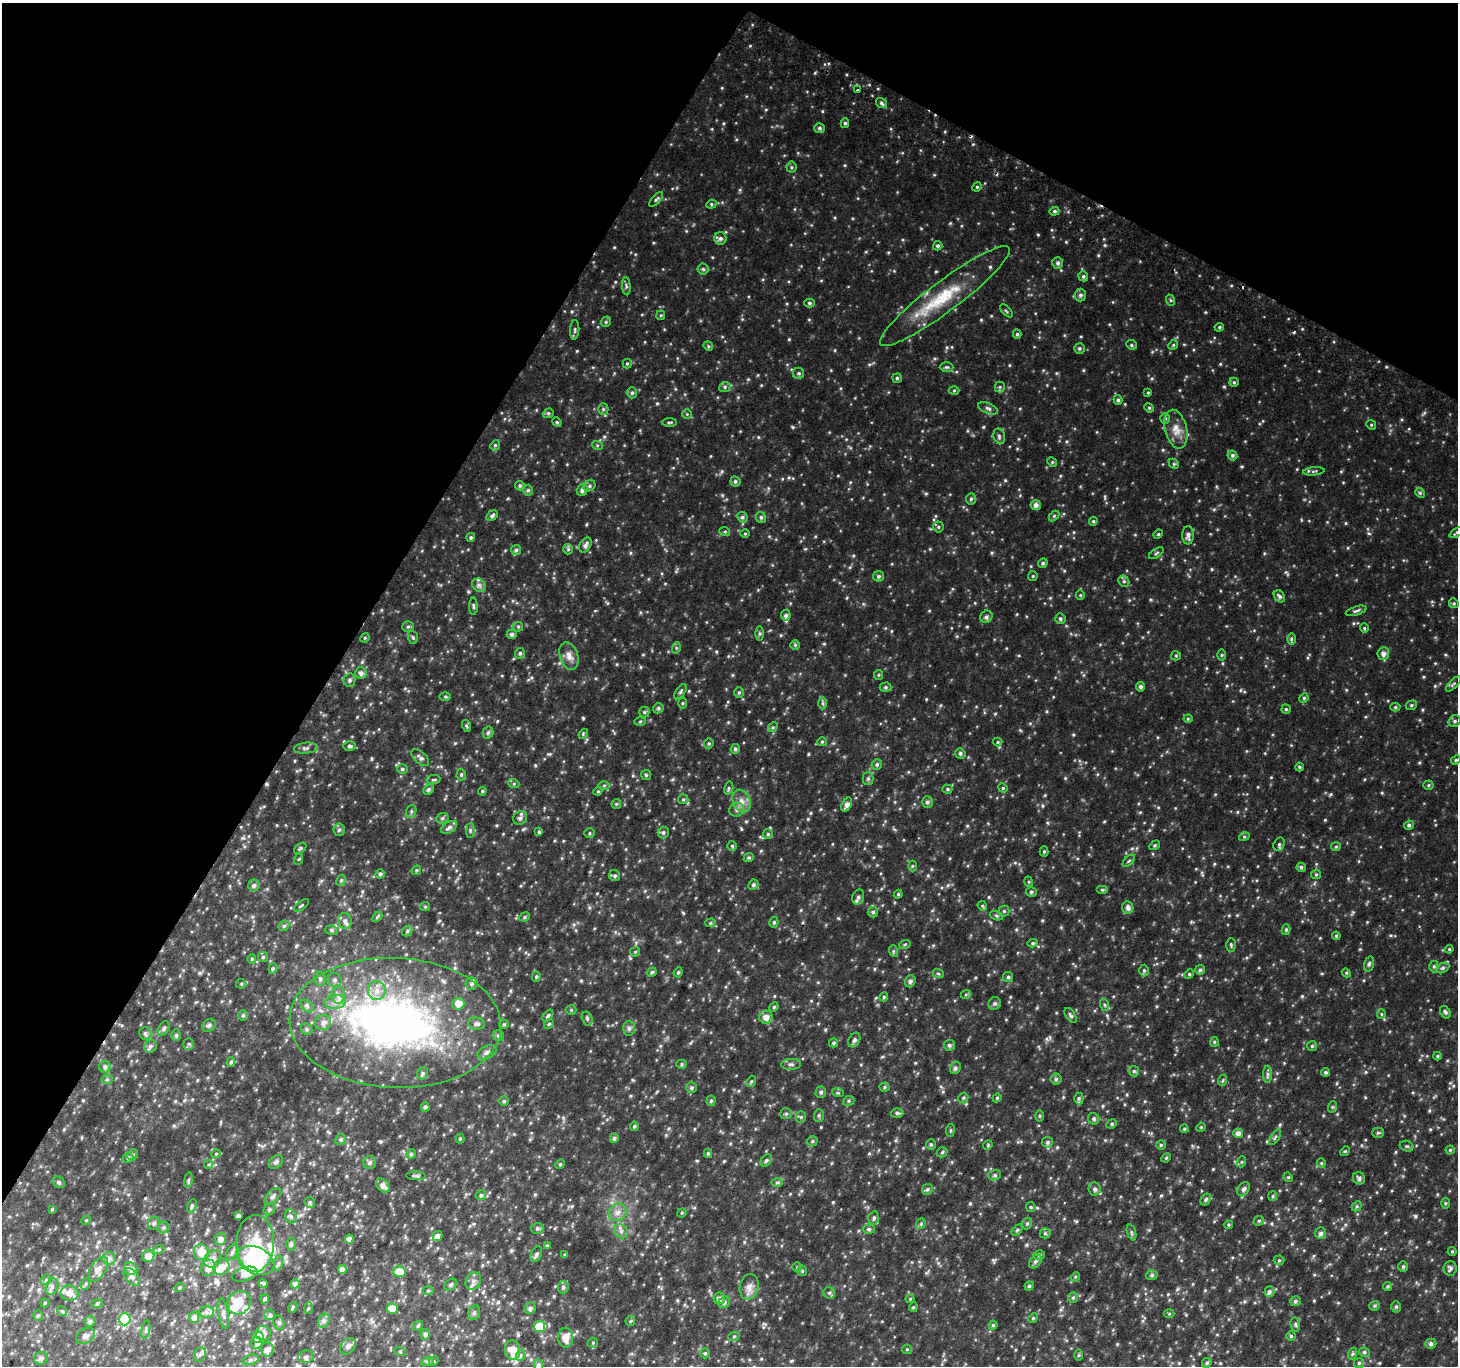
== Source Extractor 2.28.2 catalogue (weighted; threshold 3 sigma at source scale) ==
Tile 2 of 4 x 4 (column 2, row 1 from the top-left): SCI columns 1486-2941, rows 4391-5754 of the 5875 x 5986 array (HDU 1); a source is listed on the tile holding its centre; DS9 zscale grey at full resolution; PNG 1460 x 1368 px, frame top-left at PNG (2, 3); each listed source drawn as its Kron ellipse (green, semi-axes under 4 px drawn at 4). Shown black and unused: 30% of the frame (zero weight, under 2 of 3 exposures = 2% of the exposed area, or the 3 px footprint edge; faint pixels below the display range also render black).
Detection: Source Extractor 2.28.2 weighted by HDU 2 'WHT'; one run over the whole footprint, this tile lists its part. Background 0.096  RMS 0.02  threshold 0.0908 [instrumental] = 3 sigma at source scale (4.5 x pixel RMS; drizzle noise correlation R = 1.50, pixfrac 1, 0.0396/0.0396 arcsec/px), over >= 5 px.
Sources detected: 600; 4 inside a brighter object's white glare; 3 cosmic-ray / hot-pixel residue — neither listed nor drawn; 14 inside a brighter listed object's ellipse — not listed separately; of the other 579, all 500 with FLUX_AUTO >= 1.96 (the completeness limit of this list) listed and drawn (79 fainter detections not listed), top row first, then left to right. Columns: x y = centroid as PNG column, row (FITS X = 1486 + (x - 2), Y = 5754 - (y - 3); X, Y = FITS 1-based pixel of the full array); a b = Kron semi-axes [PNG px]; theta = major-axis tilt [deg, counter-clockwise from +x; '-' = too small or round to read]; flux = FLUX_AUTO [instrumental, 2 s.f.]
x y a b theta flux
858 90 3 3 - 8.4
881 103 6 4 -35 4
845 123 5 4 - 3.1
819 128 5 5 - 4.1
791 167 5 5 - 3
977 187 5 4 - 2.3
656 199 9 4 49 3.4
711 204 5 4 - 2.7
1054 211 5 4 - 3.6
720 238 6 6 - 5.4
938 246 5 4 - 4
1058 263 6 5 - 4.5
703 269 5 5 - 3.7
1083 276 5 4 - 3.4
626 286 9 3 -85 3.3
1080 295 6 5 - 5.1
945 296 80 15 37 95
1170 300 6 3 -70 2.2
809 303 5 4 - 3.7
1006 311 8 3 -45 2.1
661 315 5 4 - 2.2
606 322 5 4 - 2.9
1219 327 5 4 - 2.4
575 330 9 4 86 3.6
1017 334 4 4 - 3.1
1131 345 5 4 - 2.9
1173 345 5 4 - 2.4
708 346 5 4 - 2.4
1079 348 5 5 - 3.3
627 363 5 4 - 2.3
946 367 7 5 0 3.1
799 373 5 5 - 4
897 378 5 5 - 3
1234 382 5 4 - 2.6
725 387 6 5 - 3.6
1000 387 5 5 - 2.7
954 390 5 3 - 2.1
632 393 5 5 - 3.6
1148 393 4 4 - 2
1118 400 5 4 - 3.5
988 408 10 5 -22 5.1
1149 408 5 4 - 2.6
603 409 5 5 - 3
548 413 6 4 21 3
687 414 4 4 - 2
1165 418 5 4 - 2.9
557 422 5 4 - 2.4
669 422 7 3 1 2.7
1371 425 5 4 - 2.3
1176 429 20 11 -76 22
999 436 8 5 -75 4.3
495 445 5 4 - 2.8
597 445 5 3 - 2.2
1232 455 5 4 - 3.7
1052 462 5 4 - 2.4
1174 464 6 4 -45 2.5
1314 471 11 3 5 3.1
735 481 5 5 - 3.5
520 486 5 4 - 3.9
589 486 6 5 - 3.8
528 490 5 5 - 3.7
582 490 6 5 - 6.4
1420 493 5 4 - 2.5
971 499 6 5 - 3.5
1036 505 5 5 - 7.6
492 516 6 4 34 4.4
1054 516 6 4 45 2.5
742 517 5 5 - 4.3
761 517 5 5 - 3.9
1093 521 4 4 - 2.5
938 527 5 5 - 2.9
725 532 5 3 - 2.2
1457 533 8 4 32 3
745 534 5 3 - 2
1158 534 5 4 - 2.5
1188 535 9 5 -90 7.4
471 537 4 4 - 3.4
585 545 8 5 59 7.1
568 549 5 5 - 3
516 550 5 5 - 3.7
1156 553 8 3 34 2.7
1043 563 5 4 - 3.9
879 576 5 5 - 4.3
1033 576 5 4 - 2.1
1124 581 6 5 - 3.4
479 585 7 6 - 5
1080 595 5 4 - 2.3
1279 596 6 5 - 4.3
1454 603 5 4 - 2.7
473 606 8 3 -89 3.1
1356 611 11 4 17 4.1
786 615 5 5 - 5.6
986 617 6 5 - 4.7
1060 619 5 5 - 3.8
408 627 6 5 - 3.1
518 627 5 5 - 2.4
1364 628 5 4 - 2.4
512 634 5 5 - 5.1
760 634 7 4 -90 3
413 637 6 5 - 3.1
365 638 5 4 - 2.3
1291 639 6 4 89 2.9
795 645 5 5 - 2.6
676 648 6 4 73 2.5
520 653 5 5 - 3.9
1383 654 6 5 - 8.3
1222 655 5 3 - 2.3
569 656 14 9 -71 13
1176 656 5 4 - 2.4
361 673 5 5 - 7.2
878 675 5 4 - 2.4
350 680 6 6 - 4.2
1453 684 10 3 46 3.1
885 687 6 4 1 3.2
1141 687 4 4 - 4
680 692 9 4 55 3.5
739 693 5 5 - 3
445 696 6 4 0 2.1
1304 698 5 4 - 2.7
682 703 5 3 - 2.1
823 703 6 4 -89 3
1411 705 6 4 21 3.1
1395 707 5 4 - 3.1
658 708 5 5 - 2.9
1286 709 5 5 - 2.5
644 712 5 5 - 3.1
1188 719 4 4 - 2.2
640 721 5 4 - 2
1455 721 6 5 - 3.9
467 726 6 4 -70 2.6
773 727 5 4 - 2.8
488 733 6 5 - 4.8
583 734 5 4 - 2.1
822 742 5 4 - 2.4
998 742 5 4 - 2.4
709 744 5 4 - 3
349 746 6 4 -2 3.6
306 748 12 5 5 5.6
735 749 5 4 - 3.8
960 753 5 5 - 3.9
420 758 10 5 -42 5.9
1456 760 5 4 - 2.6
877 764 6 5 - 3.8
1299 767 4 4 - 2.3
402 769 5 4 - 3
461 774 6 4 88 3.2
646 775 5 5 - 2.6
868 779 6 5 - 3.7
433 780 7 4 6 2.8
514 784 5 3 - 2.2
604 785 6 4 2 2.3
1428 785 5 4 - 2.7
729 788 6 4 76 3.1
1003 788 5 4 - 2.4
429 789 6 5 - 4.4
947 789 5 4 - 2.6
482 791 4 3 - 2.2
598 791 4 3 - 2
683 799 5 5 - 2.8
742 801 12 8 -66 14
927 802 6 5 - 5
616 804 5 4 - 2.3
847 805 8 4 62 8.8
737 810 7 7 - 6
411 811 6 5 - 3.4
442 818 6 5 - 3.6
520 818 7 6 - 5.6
1409 825 5 4 - 3.9
449 827 9 5 27 6.6
339 830 6 5 - 4
470 831 7 4 90 3.1
539 832 4 4 - 3.9
663 832 6 5 - 4.2
589 833 5 5 - 2.9
768 834 5 4 - 2.5
1244 837 5 3 - 2
1279 844 7 5 71 3.7
1155 845 5 3 - 2.3
732 846 5 5 - 2.8
1336 847 5 4 - 2.2
300 848 7 4 39 3
1044 851 5 4 - 2.4
749 858 5 4 - 2.6
299 859 6 3 70 2.1
1129 861 7 3 45 2.3
912 866 5 3 - 2
1301 867 5 4 - 3.9
416 870 5 4 - 2.8
380 874 5 4 - 4.8
1316 874 5 4 - 2.3
615 876 6 5 - 4
341 880 6 4 65 2.9
1029 882 5 3 - 2.1
254 885 6 5 - 5
753 885 5 5 - 3.9
1102 890 6 4 0 2.5
1031 892 5 4 - 3.2
898 894 4 4 - 2.4
858 897 8 6 75 5.6
301 905 9 3 38 2.3
982 906 5 4 - 2.6
425 907 5 4 - 2.2
1128 908 6 5 - 7.8
1004 911 5 5 - 2.9
873 912 5 5 - 3.3
996 916 7 4 -20 3
377 917 6 3 45 2.3
525 917 5 4 - 2.8
345 921 8 6 -71 7.5
774 922 5 4 - 3.2
710 923 5 4 - 3
284 926 6 4 44 3.1
331 930 6 5 - 3.5
1286 930 5 4 - 3.1
407 931 6 4 48 3
1336 936 4 4 - 2.3
1033 943 5 4 - 3
905 944 6 3 19 2.4
1231 945 7 4 -89 3
1449 949 4 4 - 2
893 951 6 4 -72 2.4
635 952 5 4 - 2.2
263 957 5 5 - 3
252 959 5 4 - 2.4
1369 964 8 4 75 4
1434 966 6 4 90 3.2
1443 968 7 4 27 3.7
273 969 5 4 - 3.1
1144 970 6 5 - 3.1
1200 970 5 4 - 3.7
652 972 5 4 - 3.2
678 972 5 4 - 2.8
938 973 6 3 -20 2.2
1346 973 4 4 - 2.2
1189 974 5 4 - 2.3
536 977 5 4 - 2.5
1008 977 5 5 - 3.6
320 979 7 5 -75 4.6
335 980 7 7 - 5.6
910 981 6 5 - 5
241 984 5 5 - 2.6
472 984 6 6 - 5.1
377 990 9 9 - 15
966 994 5 3 - 2.3
338 995 8 7 - 9
884 997 5 4 - 2.3
335 1002 10 7 9 12
995 1003 6 6 - 4.2
458 1004 6 6 - 19
1105 1005 6 4 -71 2.7
307 1006 8 4 -45 4.6
774 1007 5 4 - 2.3
571 1010 5 5 - 2.3
1445 1012 7 5 -60 4.4
1381 1014 5 4 - 2.5
243 1015 5 5 - 2.8
1071 1015 8 4 -57 3.9
548 1016 7 4 52 3
766 1017 6 6 - 13
587 1018 7 5 -75 4.1
323 1023 8 7 - 8.9
395 1023 106 65 -3 810
476 1024 8 6 -5 5
504 1024 4 4 - 2.5
549 1024 5 4 - 2.4
209 1025 7 6 - 5.4
164 1028 8 5 61 4.4
629 1028 7 6 - 5.1
307 1029 6 5 - 3.7
145 1033 6 6 - 5.5
176 1035 6 5 - 3.4
499 1036 6 5 - 3.8
854 1040 8 5 61 4.5
1214 1042 5 4 - 2.2
834 1043 4 4 - 3.3
189 1044 5 5 - 2.9
949 1045 5 5 - 4.2
150 1046 6 6 - 5.9
1312 1046 5 5 - 2.7
487 1052 10 6 28 6.9
1437 1056 4 4 - 2.3
231 1062 5 3 - 3.9
682 1064 5 4 - 3
791 1064 10 5 3 5.3
105 1067 6 6 - 3.5
955 1068 6 5 - 4.7
1134 1071 6 5 - 3.1
1326 1072 4 4 - 3.9
422 1073 6 5 - 3.8
1268 1074 8 4 90 4.5
107 1079 6 4 2 2.6
1056 1079 5 5 - 3.9
1223 1080 6 3 71 2.2
751 1081 6 4 69 2.6
885 1087 5 4 - 2.6
692 1088 5 5 - 3.5
821 1092 6 5 - 3.8
838 1093 6 3 -18 2.2
963 1098 5 5 - 2.8
997 1098 4 4 - 2.5
1079 1098 6 4 89 3
504 1101 4 4 - 2.7
711 1101 5 4 - 3
849 1101 6 4 22 3
425 1107 4 4 - 4.9
1332 1107 6 4 71 2.1
897 1113 6 4 -1 3.9
786 1114 6 5 - 3.2
819 1115 6 5 - 3.4
1040 1116 6 4 -90 2.2
801 1117 5 5 - 2.9
1094 1119 6 5 - 4.2
1112 1124 5 4 - 2.8
634 1126 4 4 - 3.4
1201 1127 5 3 - 2
1184 1129 4 4 - 2
950 1130 6 3 82 2.3
1238 1133 5 5 - 10
1378 1133 5 5 - 2.9
1275 1137 9 3 57 3.1
460 1138 5 4 - 2.4
614 1138 5 4 - 4.5
341 1139 6 5 - 4.2
812 1141 5 5 - 3.2
1047 1142 5 5 - 4
931 1145 5 5 - 3
988 1145 5 4 - 2
1161 1145 5 5 - 2.7
1407 1146 7 5 -18 3.4
1450 1150 4 4 - 2.2
1345 1151 5 4 - 2.1
942 1152 6 4 46 2.6
708 1153 4 3 - 3.3
216 1154 5 4 - 2
411 1154 5 4 - 4.3
133 1155 6 5 - 3.5
128 1158 5 5 - 4.1
1166 1158 5 4 - 2.1
766 1160 7 5 49 3.8
276 1162 8 6 42 5.2
1241 1162 5 3 - 2.2
370 1163 6 6 - 5.1
1321 1163 5 4 - 2.4
209 1164 5 4 - 2.5
560 1164 5 4 - 2.3
995 1175 6 5 - 3.4
416 1176 10 4 -3 3.7
1288 1177 5 4 - 2.1
1359 1178 6 5 - 5.3
188 1180 8 4 81 2.9
59 1182 6 5 - 4.2
777 1182 6 4 1 2.9
383 1186 8 5 -46 10
927 1189 6 5 - 3.8
1095 1189 7 6 - 5
1244 1189 7 5 58 5.2
481 1195 5 4 - 4.2
273 1196 10 5 45 5.7
1273 1196 5 4 - 2.6
1206 1199 6 4 58 3.4
310 1202 5 5 - 3.1
1445 1203 5 3 - 2.2
192 1206 7 4 69 3.5
1357 1206 6 4 46 2.8
1031 1207 5 4 - 2.1
52 1209 4 4 - 2.5
269 1209 6 5 - 3.3
618 1212 9 8 - 11
682 1213 5 4 - 2.4
238 1216 4 4 - 7
291 1216 7 5 -67 4.6
874 1218 7 5 77 4.4
86 1220 5 4 - 2.4
1259 1221 5 4 - 3
154 1223 7 5 61 5
1027 1223 6 5 - 3.3
921 1224 5 4 - 3
1228 1225 4 4 - 2.3
163 1227 6 6 - 3.8
537 1228 6 5 - 3.8
869 1229 6 5 - 3.3
1017 1230 6 4 45 2.6
621 1231 7 6 - 6.2
1131 1232 8 3 -71 3.1
1045 1233 5 5 - 2.9
1321 1233 6 5 - 5.7
437 1236 5 5 - 8.4
220 1239 6 5 - 10
349 1239 4 4 - 9.3
255 1243 28 19 88 67
291 1244 6 5 - 4.1
547 1246 4 4 - 2.4
159 1249 5 3 - 2.4
1452 1251 4 4 - 2.2
201 1252 8 7 - 25
232 1252 8 5 59 5
536 1254 8 5 63 5
565 1255 4 3 - 2
1039 1255 6 4 17 3.8
148 1256 6 6 - 15
109 1258 7 6 - 7.9
213 1259 10 7 46 12
256 1260 19 13 -26 79
1279 1260 5 5 - 2.7
1035 1261 7 5 49 5.1
278 1263 7 4 82 3.6
1403 1266 5 5 - 3
221 1267 8 7 - 16
797 1267 5 5 - 2.3
208 1268 8 7 - 16
1450 1268 7 6 - 4.8
98 1269 14 7 56 13
131 1269 7 6 - 12
342 1269 4 4 - 12
802 1271 5 5 - 2.5
399 1272 6 5 - 30
245 1274 13 6 17 11
1152 1275 6 4 17 3.8
132 1277 10 6 -51 6.7
1075 1277 5 4 - 2.2
46 1280 6 4 45 2.9
473 1281 9 7 70 8.4
263 1283 4 4 - 5.1
86 1284 6 4 70 2.9
295 1284 4 4 - 10
450 1285 7 5 39 4.1
1029 1286 4 4 - 2.8
1388 1286 4 4 - 2.9
52 1287 8 6 71 5.4
563 1287 6 5 - 3.9
749 1287 13 9 79 13
180 1288 5 3 - 2.2
428 1291 6 4 1 2.4
1269 1292 5 5 - 4.2
70 1293 9 7 -10 13
829 1293 6 5 - 3.7
719 1298 6 5 - 8.7
1073 1298 5 5 - 3.4
265 1299 4 3 - 3.4
910 1299 4 3 - 2.1
1295 1301 5 5 - 4
724 1302 6 5 - 4
45 1303 4 4 - 2
97 1303 6 4 2 2.3
239 1303 12 11 - 29
1375 1306 5 4 - 2.8
293 1307 6 3 63 2.5
913 1307 5 4 - 2.6
1396 1307 5 5 - 3.5
308 1308 5 3 - 2.5
392 1308 5 5 - 20
530 1308 6 5 - 6.3
62 1311 5 4 - 2.6
206 1312 7 6 - 5.5
474 1313 7 5 75 4.8
223 1314 15 5 -81 7.3
1169 1314 5 3 - 2.1
38 1315 5 5 - 3
270 1315 5 5 - 4.2
194 1317 5 5 - 8.7
1033 1318 5 4 - 2.2
125 1319 6 6 - 74
90 1321 5 5 - 5.5
324 1321 7 5 67 5
630 1321 5 5 - 2.7
279 1323 7 5 -73 3.7
1295 1324 7 5 -83 3.6
993 1325 4 4 - 2.5
418 1326 5 4 - 3.2
539 1327 6 5 - 57
146 1330 9 3 80 2.6
263 1333 7 7 - 12
425 1334 5 4 - 5.4
85 1336 10 7 32 9.1
734 1336 6 3 19 2.1
1291 1336 5 5 - 2.9
258 1337 6 5 - 25
565 1338 10 7 -88 19
257 1343 6 6 - 6.7
593 1343 5 5 - 2.6
1431 1344 5 5 - 5.7
348 1346 9 6 48 7.1
267 1349 7 6 - 9.3
907 1349 5 5 - 2.6
513 1350 10 7 -84 28
400 1351 6 3 -20 2
1364 1352 5 4 - 3.3
705 1353 5 4 - 2.9
1352 1354 6 4 70 2.8
200 1355 7 6 - 4.7
521 1355 6 4 70 3.2
1078 1355 6 4 88 2.5
306 1357 8 6 10 4.8
41 1358 7 6 - 5.7
251 1360 8 5 18 3.9
428 1361 6 4 18 3.4
434 1361 5 4 - 2.3
1207 1363 5 4 - 3.2
1359 1363 5 5 - 3.1
538 1365 5 5 - 5.2
Isophote crosses this tile's border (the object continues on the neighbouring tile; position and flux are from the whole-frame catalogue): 2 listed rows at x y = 1457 533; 538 1365
Unlisted compact peaks at least as high as the median listed source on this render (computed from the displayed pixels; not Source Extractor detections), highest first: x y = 1415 1216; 1369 533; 1105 245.